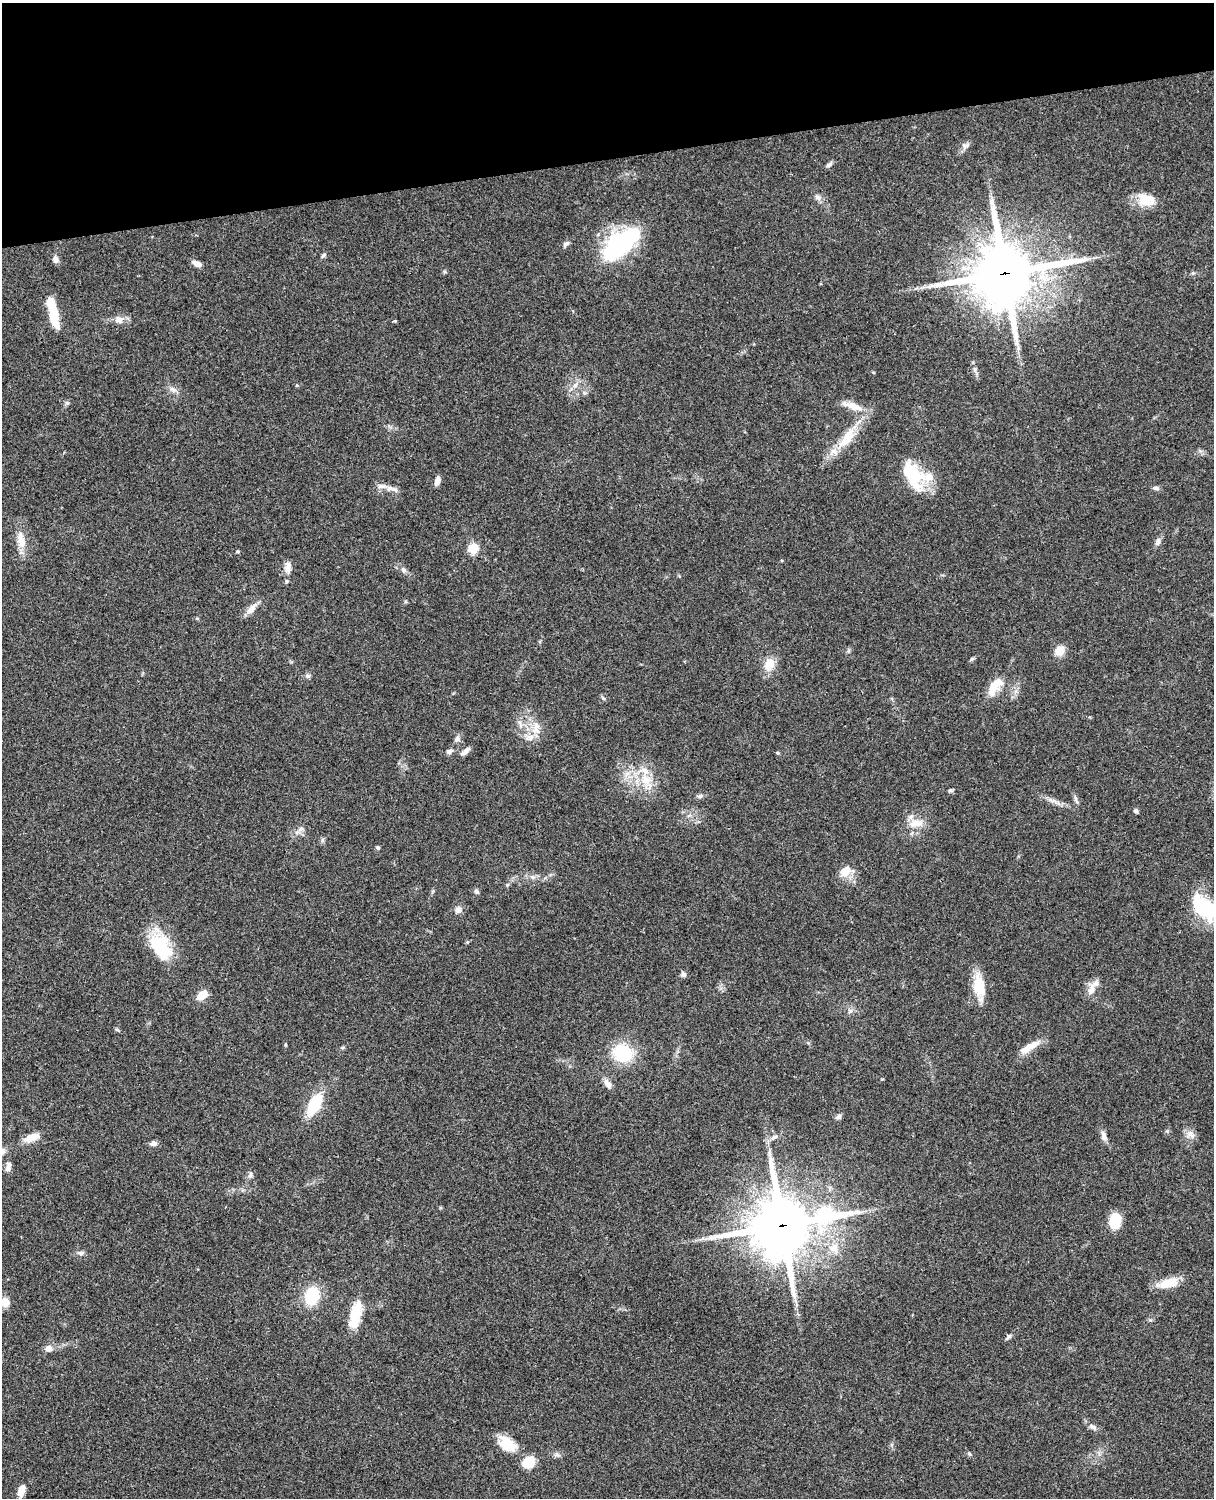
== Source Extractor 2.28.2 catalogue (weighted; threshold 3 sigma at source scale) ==
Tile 3 of 4 x 3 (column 3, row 1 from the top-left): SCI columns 2545-3756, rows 3268-4763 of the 5087 x 4927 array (HDU 1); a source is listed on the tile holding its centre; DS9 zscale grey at full resolution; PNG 1216 x 1500 px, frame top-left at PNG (2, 3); no overlay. Shown black and unused: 10% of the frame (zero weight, under 3 of 4 exposures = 6% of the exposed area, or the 3 px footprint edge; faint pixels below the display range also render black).
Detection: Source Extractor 2.28.2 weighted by HDU 2 'WHT'; one run over the whole footprint, this tile lists its part. Background 0.0809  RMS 0.0058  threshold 0.0262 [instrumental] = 3 sigma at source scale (4.5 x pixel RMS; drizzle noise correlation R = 1.50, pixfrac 1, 0.05/0.05 arcsec/px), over >= 5 px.
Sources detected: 102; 2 inside a brighter object's white glare — not listed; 10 inside a brighter listed object's ellipse — not listed separately; the other 90 listed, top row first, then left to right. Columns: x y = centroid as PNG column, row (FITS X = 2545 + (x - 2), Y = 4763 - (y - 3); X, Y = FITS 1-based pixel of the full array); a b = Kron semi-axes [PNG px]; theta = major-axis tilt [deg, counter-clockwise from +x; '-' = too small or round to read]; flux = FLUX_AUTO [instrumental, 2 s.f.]
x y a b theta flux
965 146 11 8 30 2.6
829 164 8 5 38 1.6
818 197 9 6 -39 2.1
1144 202 25 10 -16 8.6
566 243 8 5 21 1.7
621 244 40 18 41 85
323 255 8 4 38 1.2
55 259 8 6 -79 2.8
197 264 11 6 -25 3.2
1005 273 21 20 - 3700
54 315 24 9 -82 17
119 320 11 10 - 4
395 321 4 3 - 0.61
975 369 8 5 85 1.5
575 385 8 5 38 2.2
173 389 12 5 -24 2.2
853 406 28 9 -18 8.3
848 437 25 15 66 13
915 475 45 14 -72 19
437 481 10 6 72 3
382 486 14 6 4 3
1156 488 8 5 0 1.5
395 489 13 6 -29 2.5
21 540 26 11 -81 8.4
1158 542 9 7 73 2.1
473 548 6 5 - 31
288 567 16 8 86 4.3
404 570 7 6 - 1.6
251 609 17 8 47 4.6
197 618 5 4 - 0.68
1059 651 11 10 - 6.7
972 659 6 5 - 0.91
769 664 18 13 64 8.1
308 676 7 5 43 1.2
993 688 23 12 75 8.7
603 698 6 4 -45 0.81
536 730 13 10 -25 5.9
457 739 8 6 75 1.7
449 751 10 6 22 1.8
465 751 13 5 39 2.8
646 780 16 15 - 11
950 790 6 5 - 0.92
1053 800 17 5 -20 3.4
1076 800 14 4 -67 1.7
1136 811 5 5 - 1.2
916 823 20 10 8 8.1
300 829 7 4 71 1.5
378 848 5 4 - 1
845 872 15 12 36 7.4
532 877 8 6 -20 1.9
507 885 5 4 - 0.77
476 891 7 5 -47 1.2
1204 907 28 16 -45 39
458 910 8 8 - 2.8
467 942 5 3 - 0.56
161 947 33 22 -52 28
683 974 7 7 - 1.6
979 985 26 14 -84 15
1091 990 17 9 83 5.3
202 995 12 8 36 7.4
850 1011 7 4 71 1.2
117 1030 6 4 -2 0.78
1031 1046 24 8 30 7.9
623 1053 18 16 -20 30
608 1084 13 7 -53 3.3
314 1104 17 8 61 35
838 1117 8 6 29 1.7
1191 1134 13 8 -45 3.3
1104 1136 13 7 -74 3.1
774 1137 12 5 25 2.2
32 1138 19 9 23 7.1
153 1143 8 6 18 2.2
8 1167 13 6 69 3
250 1175 9 6 75 1.6
1115 1221 13 10 84 19
782 1225 22 19 16 3900
834 1248 15 13 -28 8.1
81 1253 7 6 - 1.5
1168 1283 24 10 14 11
312 1296 18 13 76 23
5 1302 10 9 - 5.2
355 1315 32 12 76 15
1009 1336 11 5 42 1.4
49 1348 8 7 - 3.5
1093 1427 13 6 -30 2.5
507 1444 22 13 -37 14
969 1454 6 4 -44 0.83
557 1455 9 5 -62 1.5
528 1462 13 11 35 11
21 1491 15 8 71 5.8
Overlapping masked pixels (flux is a lower limit): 2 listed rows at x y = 1005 273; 782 1225
Isophote crosses this tile's border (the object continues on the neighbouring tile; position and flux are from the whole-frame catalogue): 1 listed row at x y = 1204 907
Unlisted compact peaks at least as high as the median listed source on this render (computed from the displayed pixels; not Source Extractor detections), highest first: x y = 238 551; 67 403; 322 840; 285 1045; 778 753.